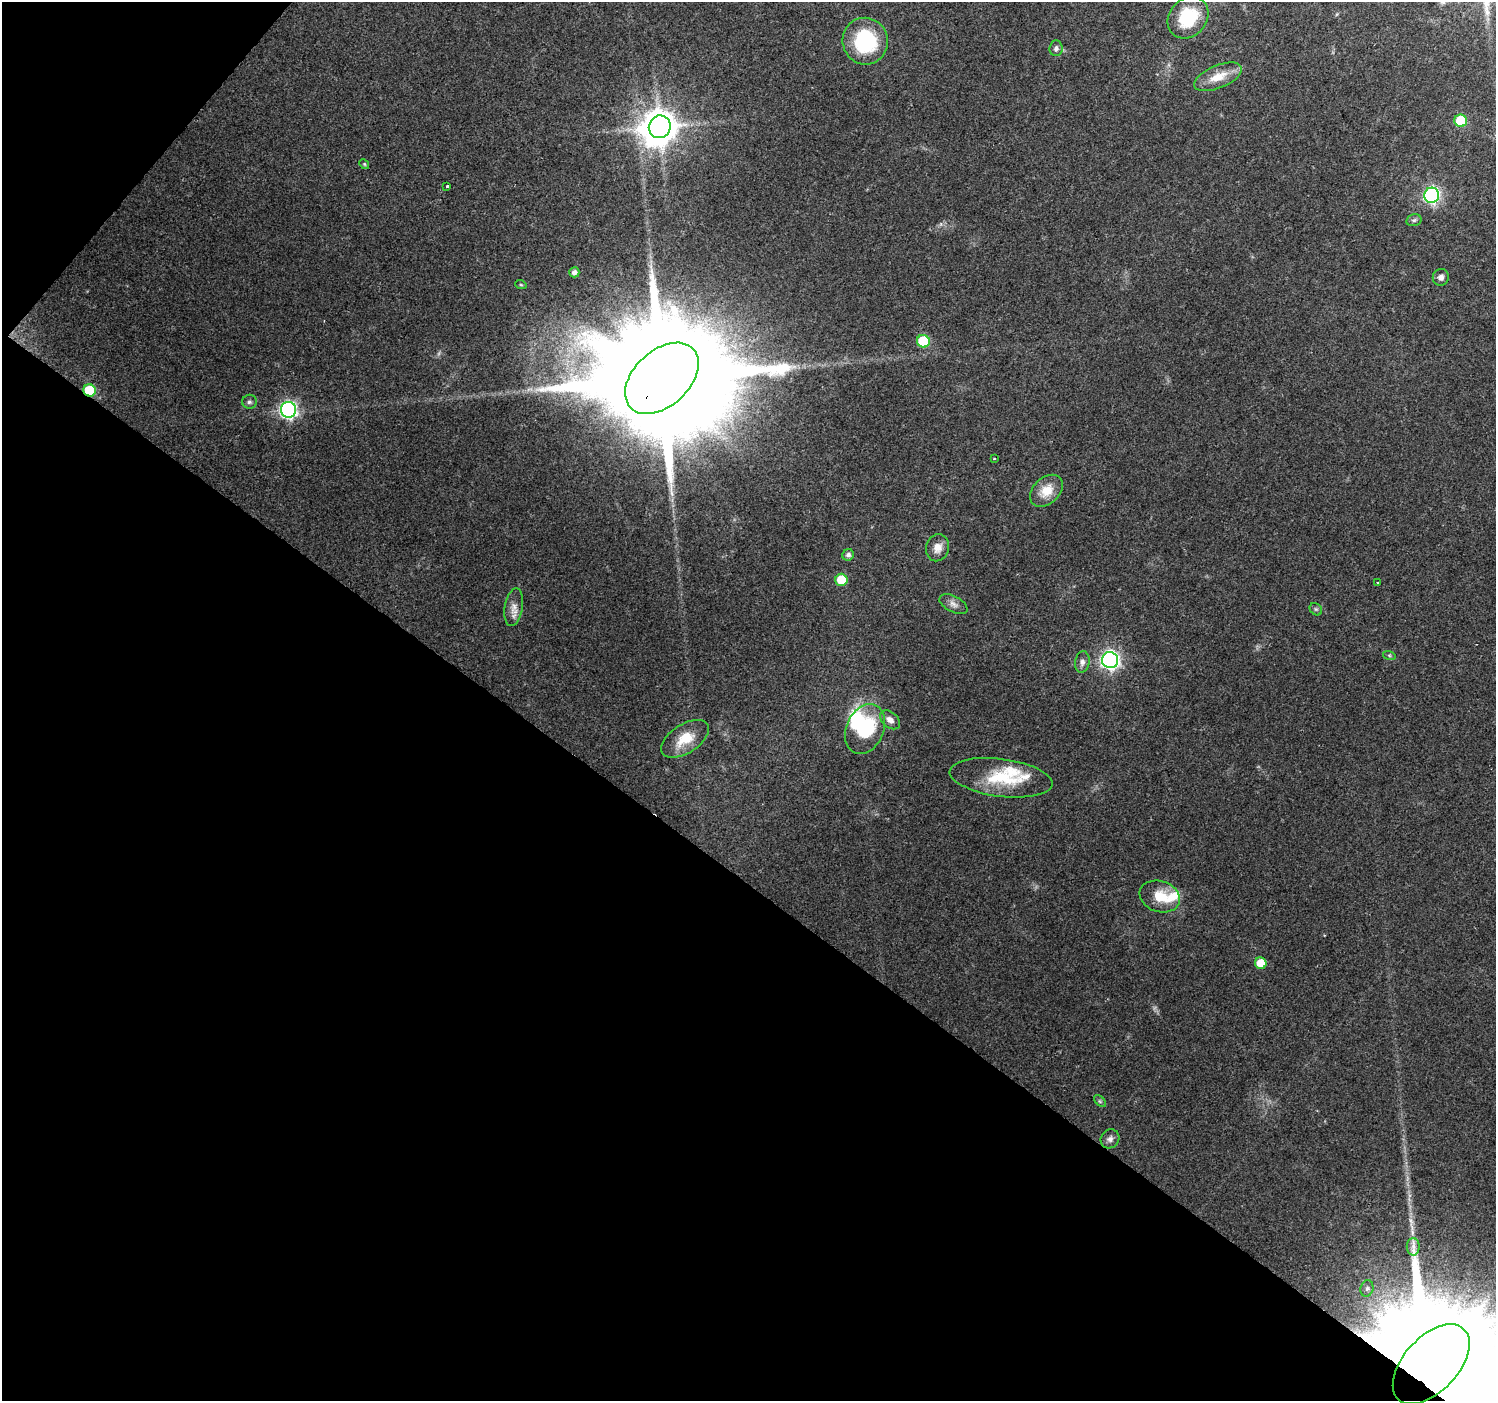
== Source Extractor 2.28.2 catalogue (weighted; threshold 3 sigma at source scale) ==
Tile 9 of 4 x 4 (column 1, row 3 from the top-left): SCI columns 1-1494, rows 1576-2974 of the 5982 x 6016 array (HDU 1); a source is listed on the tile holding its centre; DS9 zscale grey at full resolution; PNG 1498 x 1403 px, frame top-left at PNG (2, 2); each listed source drawn as its Kron ellipse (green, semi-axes under 4 px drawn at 4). Shown black and unused: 39% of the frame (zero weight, under 2 of 3 exposures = <1% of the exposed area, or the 3 px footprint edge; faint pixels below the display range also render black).
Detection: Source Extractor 2.28.2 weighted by HDU 2 'WHT'; one run over the whole footprint, this tile lists its part. Background 0.0694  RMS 0.0075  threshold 0.0339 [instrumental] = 3 sigma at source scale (4.5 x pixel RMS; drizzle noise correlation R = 1.50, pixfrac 1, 0.0396/0.0396 arcsec/px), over >= 5 px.
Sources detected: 46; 1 too faint to see at this stretch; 1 inside a brighter object's white glare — neither listed nor drawn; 3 inside a brighter listed object's ellipse — not listed separately; the other 41 listed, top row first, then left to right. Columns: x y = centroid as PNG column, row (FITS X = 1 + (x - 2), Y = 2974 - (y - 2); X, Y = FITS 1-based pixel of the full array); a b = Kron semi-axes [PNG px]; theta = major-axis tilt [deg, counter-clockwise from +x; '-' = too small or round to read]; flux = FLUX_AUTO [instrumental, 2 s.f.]
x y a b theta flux
1188 17 22 18 48 40
865 41 23 22 - 58
1056 48 8 6 86 2.5
1218 77 25 11 23 15
1461 121 6 6 - 35
660 127 11 10 - 1700
364 164 5 4 - 0.9
447 186 3 3 - 1.8
1432 195 7 7 - 160
1414 220 8 5 13 1.5
574 272 5 5 - 3.6
1441 277 8 8 - 3.2
521 285 5 3 - 0.78
923 341 6 6 - 46
662 378 43 28 43 49000
90 390 6 6 - 39
249 402 7 7 - 2.1
289 410 8 7 - 230
994 458 3 2 - 0.85
1046 491 19 13 42 14
938 548 14 11 75 6.5
848 555 6 5 - 3
841 580 6 6 - 22
1378 582 3 3 - 1.4
953 604 15 8 -27 4
514 607 19 9 80 6.8
1316 609 7 5 -44 1.4
1389 655 6 4 -19 1
1110 660 8 8 - 290
1082 662 11 7 81 3.6
890 720 11 7 -41 4.5
865 729 26 18 66 45
685 739 27 14 33 18
1001 778 52 19 -7 42
1160 897 20 15 -18 18
1261 963 6 6 - 16
1100 1101 7 4 -45 1.2
1110 1139 10 9 - 3.6
1413 1247 8 6 90 3.5
1367 1288 8 6 74 2.5
1431 1364 48 27 47 72000
Overlapping masked pixels (flux is a lower limit): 3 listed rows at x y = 662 378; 90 390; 1431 1364
Isophote crosses this tile's border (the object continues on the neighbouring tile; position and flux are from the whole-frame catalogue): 1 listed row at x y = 1431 1364